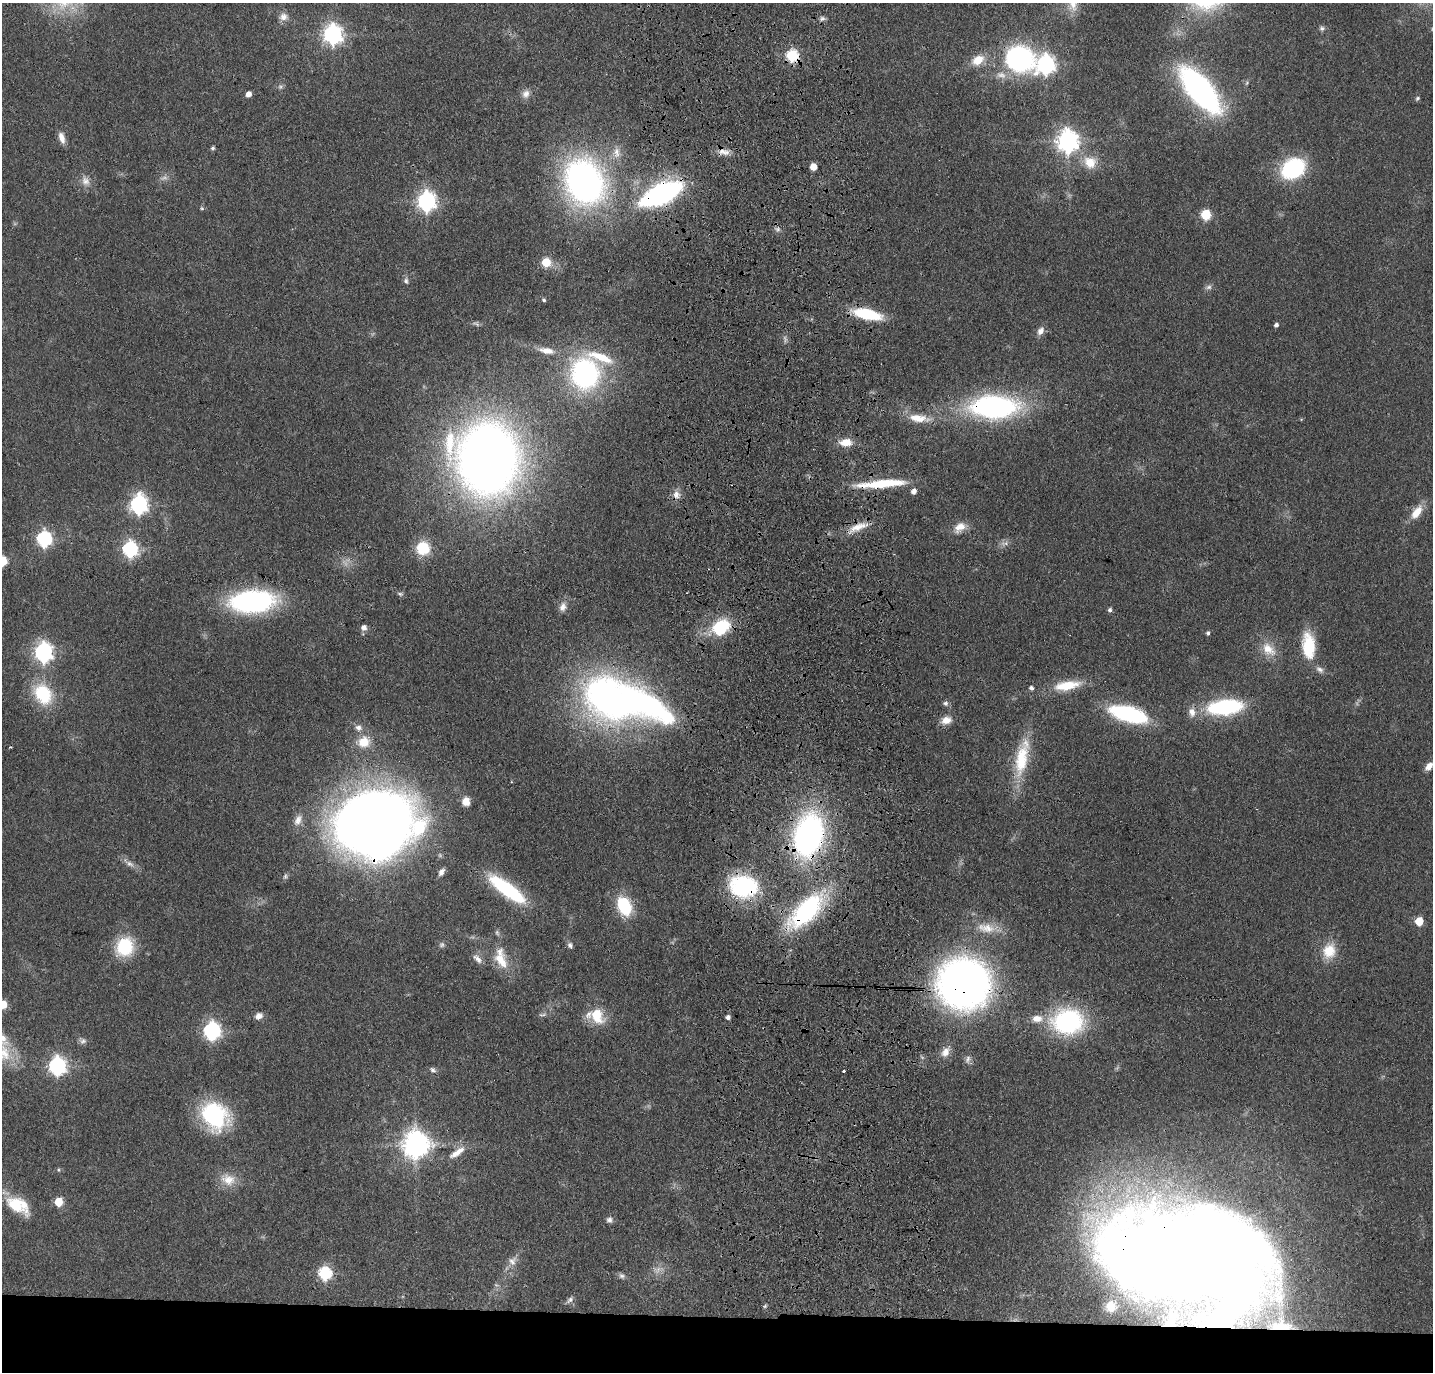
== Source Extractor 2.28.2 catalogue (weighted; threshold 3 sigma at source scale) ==
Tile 8 of 3 x 3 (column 2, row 3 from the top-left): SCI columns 1547-2977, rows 114-1483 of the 4525 x 4336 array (HDU 1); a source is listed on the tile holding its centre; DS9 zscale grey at full resolution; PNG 1435 x 1374 px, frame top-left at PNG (2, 3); no overlay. Shown black and unused: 4% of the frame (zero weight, under 3 of 4 exposures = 6% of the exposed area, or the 3 px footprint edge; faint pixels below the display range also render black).
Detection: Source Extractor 2.28.2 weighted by HDU 2 'WHT'; one run over the whole footprint, this tile lists its part. Background 0.0633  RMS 0.006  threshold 0.0272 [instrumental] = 3 sigma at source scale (4.5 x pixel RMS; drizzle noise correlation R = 1.50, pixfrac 1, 0.05/0.05 arcsec/px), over >= 5 px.
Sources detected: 139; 5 too faint to see at this stretch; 3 inside a brighter object's white glare — not listed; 2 inside a brighter listed object's ellipse — not listed separately; the other 129 listed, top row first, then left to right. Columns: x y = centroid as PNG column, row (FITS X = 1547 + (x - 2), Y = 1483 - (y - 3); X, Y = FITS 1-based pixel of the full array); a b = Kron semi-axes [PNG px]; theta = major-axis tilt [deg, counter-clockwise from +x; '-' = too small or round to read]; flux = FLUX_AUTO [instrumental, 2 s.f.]
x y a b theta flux
1073 4 24 12 -84 9.9
283 17 12 10 9 4.1
822 18 7 7 - 1.7
1322 28 8 7 - 1.6
333 34 8 7 - 310
792 55 6 6 - 69
1019 58 27 22 -24 120
978 60 15 10 32 11
1045 64 8 7 - 270
1200 90 45 19 -50 170
248 94 5 4 - 4.2
526 94 12 10 57 3.9
1417 98 7 4 46 1.1
62 138 15 7 -73 4.8
1068 141 8 7 - 440
213 148 4 4 - 1.2
724 152 18 9 -10 5.3
616 153 17 10 -86 6.7
1090 162 18 16 -37 12
813 167 5 5 - 7.6
1293 168 19 14 29 72
85 181 15 10 -66 5
584 182 43 34 -67 240
661 194 29 12 25 190
426 201 8 7 - 290
202 208 5 4 - 0.87
1206 215 6 5 - 40
778 229 7 6 - 1.7
546 262 5 5 - 26
406 281 9 6 -74 1.7
1208 287 9 6 11 2
544 300 5 4 - 1.1
867 314 25 9 -12 37
1276 325 5 5 - 1.9
1041 331 11 7 56 3.7
547 351 22 9 -11 7.6
601 357 40 12 -19 22
585 374 24 21 -86 140
994 407 36 18 -1 170
919 418 30 11 -7 12
846 442 13 8 3 8.7
487 458 57 51 -78 640
882 484 55 8 5 29
914 491 5 5 - 3.5
676 495 11 10 - 4.3
139 505 8 7 - 240
1417 512 19 9 53 9.7
858 527 32 9 21 10
960 527 16 11 36 7
44 539 7 6 - 140
1005 543 14 5 7 2.6
423 548 11 11 - 25
130 549 7 6 - 150
2 561 6 5 - 35
400 594 8 5 -14 1.3
252 601 41 19 3 130
563 607 12 9 72 4.1
1110 610 5 5 - 1.6
364 627 8 7 - 2.7
720 628 17 12 35 37
1208 633 5 4 - 1.3
1309 646 29 14 -84 26
1268 649 21 15 -48 11
43 652 8 7 - 260
1320 669 12 7 -36 2.9
1067 685 34 11 9 18
1031 688 5 4 - 1.9
43 694 20 15 -58 37
608 699 54 36 -44 250
945 703 7 7 - 1.6
1225 707 25 11 6 95
1192 712 13 9 -76 4.9
1128 714 32 13 -15 76
946 720 13 9 16 6
358 728 10 8 -18 3.3
364 742 17 15 19 12
1022 758 53 16 79 30
1429 766 11 7 48 4.4
466 801 9 8 - 6.1
298 820 16 9 63 5
373 822 53 37 36 820
808 835 34 22 77 200
130 864 14 7 -30 3.6
441 872 10 6 60 2.8
285 876 7 4 -90 1.2
744 886 22 18 -8 85
507 889 42 12 -36 56
624 906 16 11 -67 37
806 911 42 18 46 94
1419 921 5 5 - 20
986 928 28 14 -8 13
442 945 8 7 - 1.7
570 945 8 7 - 1.9
125 946 19 16 58 34
1329 951 19 16 75 15
477 959 14 7 -44 3.5
501 960 26 15 -63 15
964 983 36 35 - 420
3 1005 5 5 - 15
542 1014 12 4 3 1.6
597 1015 16 11 -64 20
259 1016 10 8 25 3.7
728 1017 4 4 - 2.3
1037 1019 15 10 1 7
1068 1022 25 20 -2 97
212 1031 8 7 - 200
83 1041 10 8 -4 2.2
945 1052 14 10 57 5.7
968 1059 12 7 75 2.5
57 1066 8 7 - 220
433 1070 8 6 -25 1.9
844 1071 3 3 - 1.1
215 1116 32 26 -53 59
415 1145 9 8 - 740
457 1152 26 8 35 7.6
58 1170 5 5 - 0.83
228 1179 22 16 -20 11
58 1202 5 5 - 25
16 1205 31 15 -37 20
609 1220 8 8 - 2.2
1193 1260 106 67 2 1200
512 1261 13 11 62 4.9
658 1270 17 8 10 4.9
325 1273 7 6 - 85
622 1276 9 7 -25 2
570 1300 10 6 40 2.2
765 1306 5 4 - 0.9
1111 1306 9 8 - 4.9
1282 1326 16 7 -1 6.8
Overlapping masked pixels (flux is a lower limit): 16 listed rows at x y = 792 55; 724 152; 661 194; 994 407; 487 458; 882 484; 858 527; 252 601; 373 822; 808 835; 744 886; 507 889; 806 911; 964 983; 1193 1260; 1282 1326
Isophote crosses this tile's border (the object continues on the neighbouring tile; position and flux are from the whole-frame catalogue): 4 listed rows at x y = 1073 4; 2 561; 1429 766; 3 1005